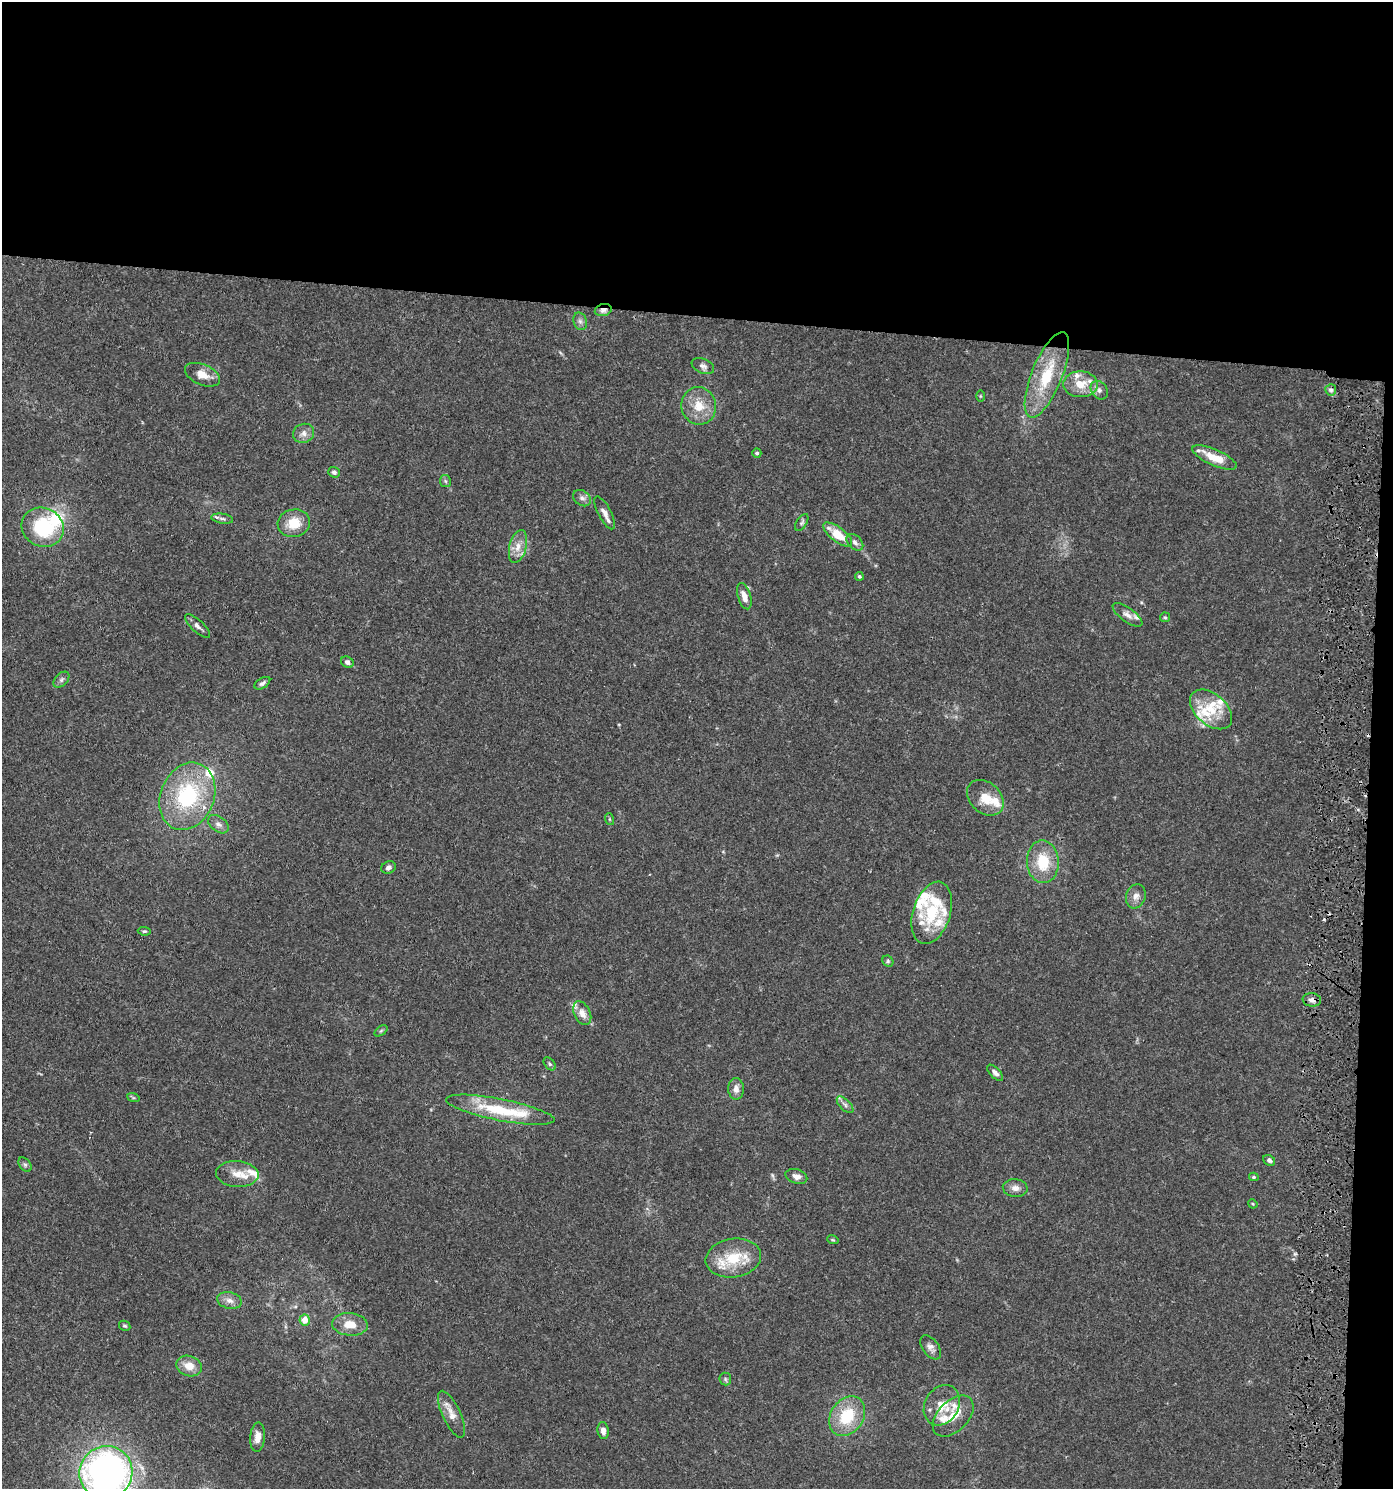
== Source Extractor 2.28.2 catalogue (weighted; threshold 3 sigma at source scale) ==
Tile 3 of 3 x 3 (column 3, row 1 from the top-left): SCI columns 3050-4440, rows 2983-4469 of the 4601 x 4480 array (HDU 1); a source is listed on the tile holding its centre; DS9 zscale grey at full resolution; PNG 1395 x 1491 px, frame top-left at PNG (2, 2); each listed source drawn as its Kron ellipse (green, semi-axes under 4 px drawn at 4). Shown black and unused: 23% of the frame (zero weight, under 3 of 5 exposures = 3% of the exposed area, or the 3 px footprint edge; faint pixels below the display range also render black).
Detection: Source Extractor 2.28.2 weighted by HDU 2 'WHT'; one run over the whole footprint, this tile lists its part. Background 0.0249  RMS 0.0022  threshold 0.00982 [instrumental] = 3 sigma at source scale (4.5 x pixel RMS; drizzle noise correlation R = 1.50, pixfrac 1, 0.05/0.05 arcsec/px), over >= 5 px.
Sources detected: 101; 2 cosmic-ray / hot-pixel residue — neither listed nor drawn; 24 inside a brighter listed object's ellipse — not listed separately; the other 75 listed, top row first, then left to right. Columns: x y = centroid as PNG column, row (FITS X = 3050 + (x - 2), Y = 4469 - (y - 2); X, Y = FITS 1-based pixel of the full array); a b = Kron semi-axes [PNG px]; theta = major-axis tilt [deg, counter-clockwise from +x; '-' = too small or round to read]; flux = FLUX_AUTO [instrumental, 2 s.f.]
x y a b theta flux
603 310 8 6 13 1.1
580 321 9 6 -74 0.76
703 366 12 7 -22 0.92
203 375 19 10 -23 2.8
1047 375 45 15 68 11
1080 384 17 13 -1 4.2
1099 390 10 8 -54 0.96
1331 390 6 5 - 0.49
980 396 6 4 90 0.22
699 406 19 17 -75 4.7
304 433 11 9 24 1.4
757 453 5 4 - 0.43
1215 457 24 8 -24 4.7
334 472 6 5 - 0.54
445 481 6 5 - 0.38
582 498 9 7 -34 0.9
605 513 18 6 -62 1.5
222 519 11 4 -8 0.64
802 522 9 5 58 0.47
294 523 16 13 13 4.7
43 527 21 19 -26 15
838 534 17 7 -37 5.2
855 542 10 6 -45 0.84
518 547 17 8 76 2.3
859 576 4 4 - 0.36
744 596 13 6 -73 1.9
1127 615 17 7 -35 1.3
1165 617 5 4 - 0.3
198 626 16 6 -42 1
347 662 6 5 - 0.75
61 680 9 6 46 0.61
262 683 9 5 33 0.62
1211 709 24 15 -41 5.5
187 796 35 26 68 22
985 798 20 15 -43 4
609 819 6 3 -71 0.24
218 824 11 7 -37 1
1043 862 21 16 -87 7.4
388 867 7 6 - 0.85
1136 896 12 9 71 1.4
932 913 32 18 72 10
144 931 6 4 -7 0.32
888 961 6 5 - 0.37
1312 1000 9 6 -6 1.1
582 1013 13 8 -64 1.9
381 1031 7 4 37 0.35
550 1064 7 5 -50 0.43
995 1073 10 5 -46 0.89
736 1089 11 8 -89 1.4
133 1097 6 4 -20 0.31
845 1105 10 5 -45 0.78
500 1110 55 11 -11 13
1269 1160 6 5 - 0.66
25 1165 8 5 -53 0.53
237 1174 21 13 -5 2.9
796 1176 11 7 -19 1.1
1254 1177 5 4 - 0.34
1015 1188 12 9 -5 1.4
1253 1204 5 3 - 0.22
833 1240 6 3 -18 0.24
733 1258 28 19 9 8.7
229 1300 12 8 -13 1.4
305 1320 5 5 - 2.8
350 1324 18 11 -5 3.6
125 1326 6 4 -28 0.4
931 1347 14 8 -54 1.1
189 1366 13 10 -17 2.7
725 1379 6 6 - 0.42
942 1405 21 17 60 4.5
452 1414 25 9 -65 2.7
847 1416 21 16 55 9.3
953 1416 24 15 45 4.6
603 1431 8 5 -83 1.3
258 1437 15 7 86 1.8
106 1473 27 26 - 110
Overlapping masked pixels (flux is a lower limit): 2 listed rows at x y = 603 310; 1312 1000
Isophote crosses this tile's border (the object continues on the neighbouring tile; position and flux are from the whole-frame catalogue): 1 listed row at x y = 106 1473